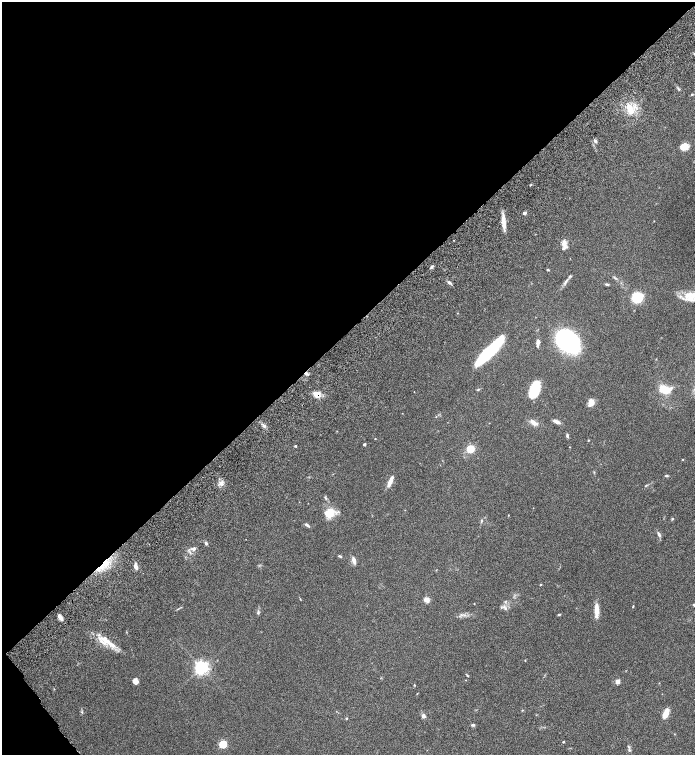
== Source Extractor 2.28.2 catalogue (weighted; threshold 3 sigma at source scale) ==
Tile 5 of 4 x 4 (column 1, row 2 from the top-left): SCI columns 262-1646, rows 3113-4617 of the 6200 x 6220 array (HDU 1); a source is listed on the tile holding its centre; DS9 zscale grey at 2 x 2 block average (1 PNG px = mean of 2 x 2 image px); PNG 697 x 757 px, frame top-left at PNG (2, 2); no overlay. Shown black and unused: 45% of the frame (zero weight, under 6 of 12 exposures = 6% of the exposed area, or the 3 px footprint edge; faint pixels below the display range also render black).
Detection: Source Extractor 2.28.2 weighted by HDU 2 'WHT'; one run over the whole footprint, this tile lists its part. Background 0.0762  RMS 0.0039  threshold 0.016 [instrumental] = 3 sigma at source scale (4.09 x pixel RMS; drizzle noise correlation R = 1.36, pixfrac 0.8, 0.05/0.05 arcsec/px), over >= 5 px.
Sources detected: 76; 1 cosmic-ray / hot-pixel residue — not listed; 5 inside a brighter listed object's ellipse — not listed separately; the other 70 listed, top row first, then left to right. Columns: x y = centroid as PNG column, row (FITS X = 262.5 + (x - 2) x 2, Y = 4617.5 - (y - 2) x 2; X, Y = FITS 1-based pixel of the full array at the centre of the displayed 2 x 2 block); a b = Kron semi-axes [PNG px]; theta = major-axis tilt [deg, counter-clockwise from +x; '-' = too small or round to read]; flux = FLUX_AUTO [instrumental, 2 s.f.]
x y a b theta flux
692 95 3 2 - 0.69
630 109 15 6 -67 9.2
595 141 5 3 - 1.4
684 146 8 6 29 7.4
531 184 3 2 - 0.58
524 213 3 3 - 2.1
503 221 18 4 -84 7.8
564 243 8 6 69 4.2
432 267 5 3 - 1.2
548 270 3 2 - 0.77
566 281 7 3 52 2.1
449 283 6 3 -30 1.8
607 284 5 3 - 1.1
637 297 8 6 21 31
690 297 15 8 33 12
567 341 19 15 -36 160
538 343 8 4 83 2.8
489 351 31 7 45 71
665 389 10 6 -10 19
535 391 12 7 61 26
317 395 9 7 -74 5.7
591 403 8 6 73 5.6
534 422 12 6 -29 4.4
557 422 8 3 -22 3.5
567 436 5 3 - 1.3
588 440 3 2 - 0.5
364 444 2 2 - 1.7
295 446 3 2 - 0.77
569 447 2 2 - 0.3
470 449 3 3 - 42
683 460 3 2 - 0.38
666 475 5 2 - 0.82
390 481 13 4 67 5.9
221 484 6 3 4 2.3
329 513 10 8 30 15
672 519 3 2 - 0.61
481 521 4 3 - 0.77
307 525 7 3 -37 1.6
659 534 7 3 -67 1.9
206 543 4 3 - 1.3
194 549 5 4 - 2.2
340 556 6 2 -34 0.88
354 560 10 4 -76 2.9
101 566 15 3 48 7.8
136 567 6 4 -71 3.4
541 585 3 2 - 0.46
426 600 3 3 - 15
505 602 3 2 - 0.63
474 604 2 2 - 0.3
694 605 4 3 - 0.97
633 606 3 2 - 0.52
505 608 3 3 - 1.1
596 610 17 5 -90 8
258 612 6 3 77 1.3
559 615 4 2 - 0.71
60 617 7 3 -61 3.9
105 639 17 6 -45 11
201 667 4 4 - 250
467 675 3 2 - 0.58
136 681 5 5 - 5
617 682 3 2 - 10
522 710 3 2 - 0.44
82 712 3 2 - 0.67
666 713 12 5 69 6.8
423 716 5 5 - 2.2
346 718 3 2 - 0.83
473 725 5 3 - 1.2
563 742 2 2 - 0.96
223 744 3 3 - 46
629 750 4 3 - 1.1
Overlapping masked pixels (flux is a lower limit): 2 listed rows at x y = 317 395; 101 566
Isophote crosses this tile's border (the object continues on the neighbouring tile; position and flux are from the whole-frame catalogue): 2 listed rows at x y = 690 297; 694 605
Diffuse or blended objects may show on this block-average render without a row.